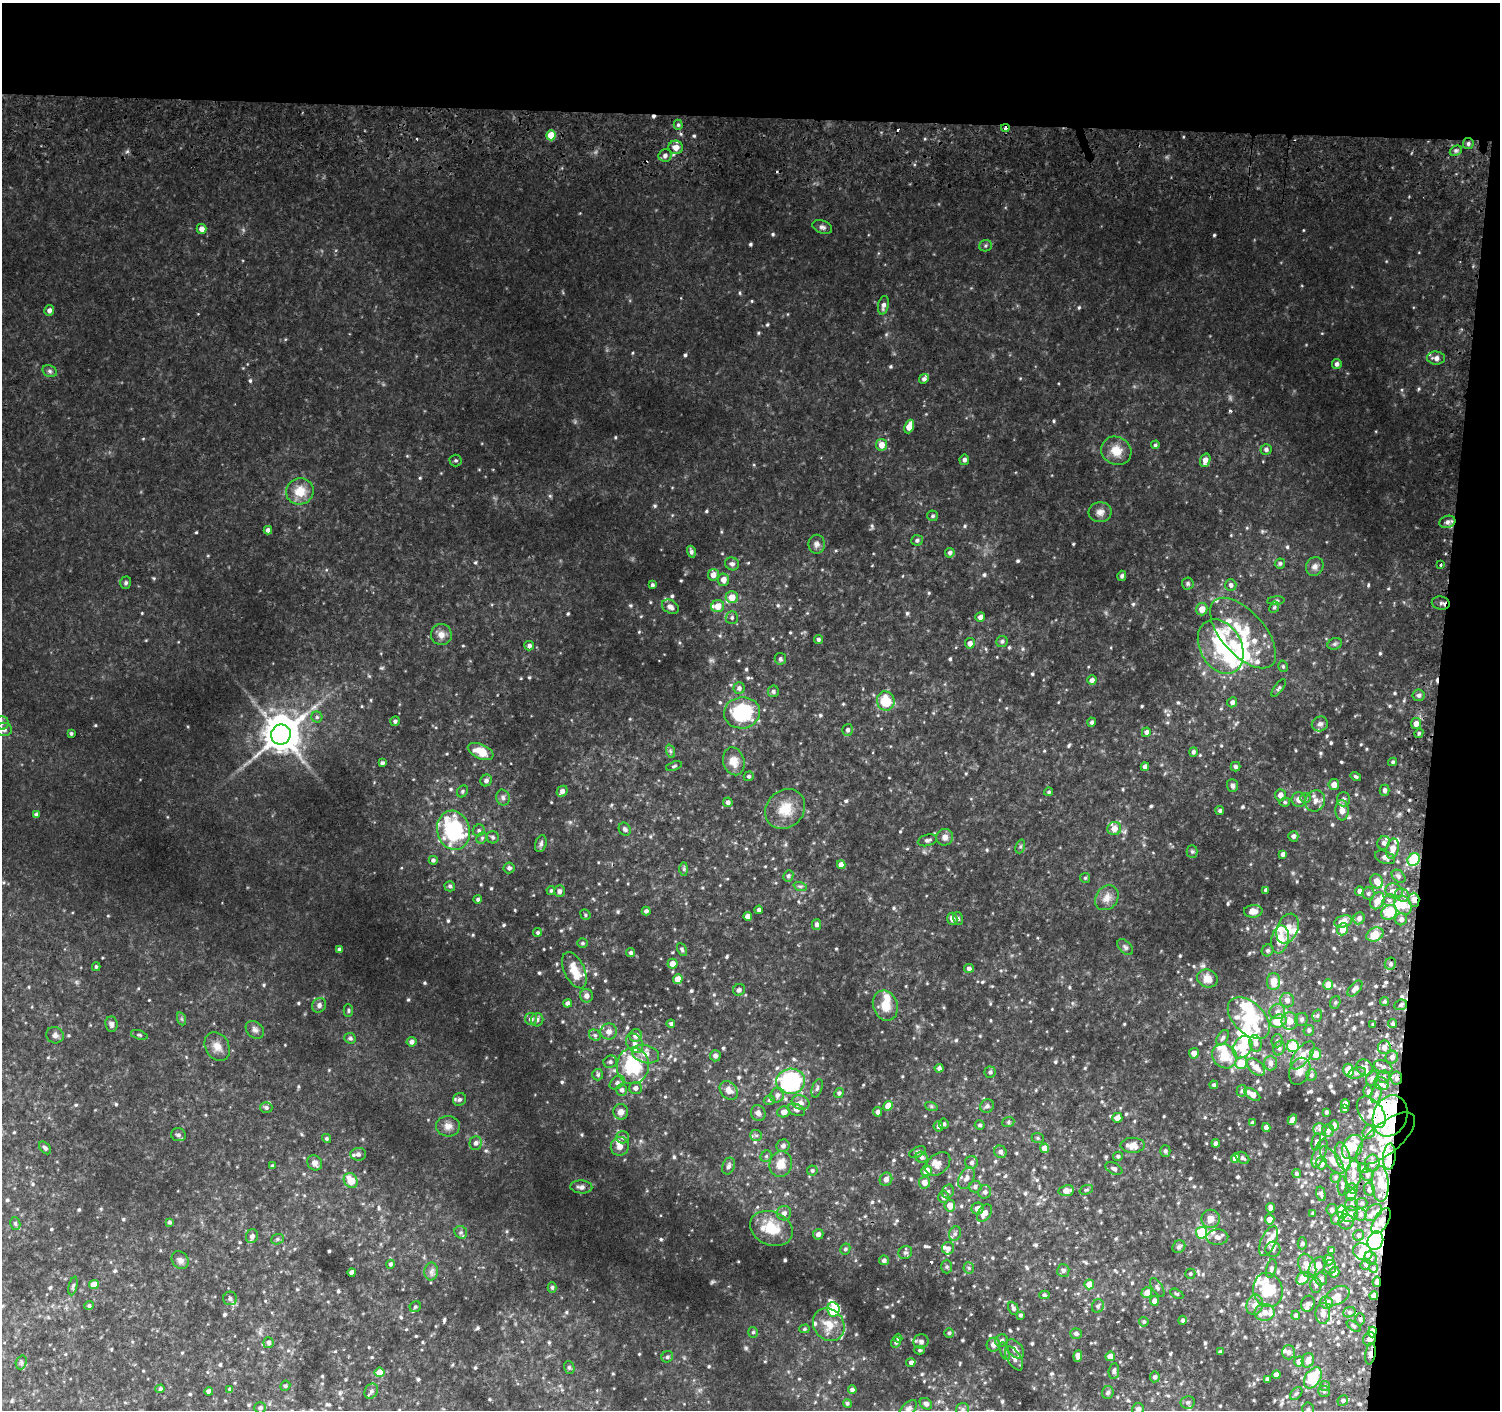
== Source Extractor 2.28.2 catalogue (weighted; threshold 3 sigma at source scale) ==
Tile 3 of 3 x 3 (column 3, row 1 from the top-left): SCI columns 3045-4542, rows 3177-4584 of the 4581 x 4886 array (HDU 1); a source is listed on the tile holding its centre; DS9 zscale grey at full resolution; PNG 1502 x 1412 px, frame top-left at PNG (2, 3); each listed source drawn as its Kron ellipse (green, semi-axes under 4 px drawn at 4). Shown black and unused: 12% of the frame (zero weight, under 2 of 3 exposures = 5% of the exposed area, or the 3 px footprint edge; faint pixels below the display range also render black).
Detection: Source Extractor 2.28.2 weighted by HDU 2 'WHT'; one run over the whole footprint, this tile lists its part. Background 0.0451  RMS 0.0081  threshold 0.0362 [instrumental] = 3 sigma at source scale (4.5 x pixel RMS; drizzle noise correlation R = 1.50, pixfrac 1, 0.0396/0.0396 arcsec/px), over >= 5 px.
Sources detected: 858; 5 inside a brighter object's white glare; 5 cosmic-ray / hot-pixel residue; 1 long thin detection or spike segment (spike, bleed or trail) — neither listed nor drawn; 77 inside a brighter listed object's ellipse — not listed separately; of the other 770, all 500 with FLUX_AUTO >= 1.25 (the completeness limit of this list) listed and drawn (270 fainter detections not listed), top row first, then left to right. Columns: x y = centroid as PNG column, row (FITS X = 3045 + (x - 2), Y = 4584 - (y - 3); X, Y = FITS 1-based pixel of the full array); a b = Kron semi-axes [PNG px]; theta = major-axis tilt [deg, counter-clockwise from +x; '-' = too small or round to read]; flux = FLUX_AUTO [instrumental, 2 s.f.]
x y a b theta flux
678 125 5 4 - 1.3
1005 128 4 3 - 5.9
551 135 5 4 - 17
1468 144 5 5 - 1.9
676 147 7 6 - 5.9
1456 151 6 4 27 1.5
665 155 6 6 - 2.9
822 227 10 6 -20 2.5
201 229 5 5 - 4.3
986 246 6 5 - 1.6
883 305 9 5 78 3.2
49 310 5 5 - 3.2
1436 358 9 6 -5 4.2
1337 364 5 4 - 2.5
50 371 7 5 -22 1.9
924 379 5 4 - 2.2
909 426 7 4 69 7.8
881 445 6 5 - 7.5
1155 445 4 4 - 1.3
1266 449 5 5 - 2.3
1116 451 15 13 -32 11
456 460 6 6 - 1.5
964 460 5 5 - 2.4
1205 460 7 5 72 4.8
300 491 14 13 - 14
1100 512 11 10 - 4.7
933 516 5 5 - 1.5
1447 522 8 6 18 2.9
268 530 4 4 - 2.6
917 540 6 5 - 1.9
817 544 9 8 - 3.2
691 552 6 4 -72 2.3
950 553 5 5 - 2.5
1280 563 5 5 - 1.6
732 564 7 6 - 2.8
1441 565 3 3 - 2.2
1315 566 10 8 59 3.5
713 575 6 5 - 5.6
1122 576 5 4 - 2
723 580 6 5 - 6
126 583 6 5 - 1.4
1188 583 6 6 - 1.7
652 585 4 4 - 1.5
1231 585 6 5 - 2.7
732 597 6 6 - 11
1276 601 9 4 5 1.4
1441 603 9 6 -10 2.8
718 606 6 6 - 9
670 607 9 6 -32 3.8
1274 607 6 4 65 1.3
1202 609 6 5 - 6.5
980 617 5 4 - 3.8
732 618 6 6 - 2
1243 633 43 21 -48 38
441 635 10 10 - 5.4
818 639 4 4 - 1.4
1002 641 6 5 - 1.9
970 643 5 5 - 3.5
1335 644 7 5 21 1.7
529 646 5 4 - 2.7
1221 647 29 21 -62 58
780 659 6 5 - 1.5
1283 666 6 4 -75 1.3
1092 680 5 4 - 3
739 688 5 5 - 2.5
1279 688 10 4 54 1.8
773 691 6 5 - 1.9
1419 695 6 5 - 2.4
886 701 9 8 - 22
1232 702 5 4 - 2.7
742 713 18 15 8 54
317 717 5 5 - 1.6
395 721 5 4 - 1.9
1092 722 4 4 - 2
2 723 7 6 - 2.7
1320 724 8 7 - 2.5
1416 724 5 5 - 5.4
4 729 8 6 -8 3
848 730 6 5 - 2
1146 732 5 4 - 2.7
71 733 3 3 - 1.3
1419 733 5 4 - 1.3
281 734 10 9 - 2100
481 751 14 7 -24 14
670 751 7 4 -71 1.3
1193 752 5 4 - 1.8
734 761 14 10 -75 9.2
1393 762 4 4 - 1.3
382 763 4 4 - 1.9
674 766 8 4 19 1.3
1145 767 4 4 - 3
1235 767 5 4 - 2
749 776 5 4 - 1.5
1356 777 5 4 - 1.4
486 780 6 5 - 2.9
1334 785 5 5 - 5.5
1232 786 6 5 - 2.7
1384 790 5 5 - 2.3
462 791 6 5 - 1.4
562 791 6 4 46 3.3
1049 792 4 4 - 1.3
1280 795 6 5 - 4.4
503 798 8 6 -75 2.5
1305 798 5 5 - 1.4
1344 799 7 6 - 2.6
1299 800 7 7 - 5
1315 801 11 9 62 5.2
728 802 5 4 - 2.6
1285 802 5 4 - 1.4
785 809 21 18 45 17
1220 810 4 4 - 1.6
1342 810 10 6 -87 7.9
36 814 4 4 - 2
1114 828 7 6 - 6.2
625 829 7 5 -57 2
454 830 20 16 -74 83
479 830 6 5 - 1.7
1293 836 5 5 - 2.4
493 837 6 6 - 1.8
945 837 8 8 - 4.4
482 838 6 5 - 1.4
927 840 10 5 16 2.1
1384 843 7 6 - 2.2
541 844 8 5 73 2.4
1020 846 7 4 70 1.4
1392 849 10 6 76 7.1
1192 851 6 5 - 1.4
1283 854 4 3 - 2.7
1385 857 10 6 -20 3.4
1414 859 7 5 53 41
433 860 4 4 - 2
841 865 4 4 - 5.6
509 868 5 5 - 2.2
684 869 7 4 -90 1.6
788 876 6 5 - 1.8
1399 876 8 5 -41 2.1
1085 878 5 5 - 1.3
1377 881 7 6 - 6.7
450 886 5 5 - 1.7
800 886 7 4 -18 1.5
1266 890 4 3 - 2.3
551 891 4 4 - 1.4
559 891 5 5 - 2.9
1359 891 5 4 - 2.9
1394 891 9 7 -28 4.3
1368 893 6 6 - 1.8
1402 895 7 6 - 2.9
1107 898 13 11 53 6.5
478 899 4 4 - 1.5
1389 900 7 5 19 2.4
1414 900 7 5 -88 5.3
1377 901 9 6 61 7.7
1403 905 10 8 -56 14
759 910 4 4 - 2.1
646 911 4 4 - 2.1
1253 911 9 6 3 4.9
1389 912 8 7 - 18
585 915 5 4 - 1.3
748 916 4 4 - 4.5
1359 918 6 5 - 3.5
952 919 6 5 - 3.8
958 919 6 5 - 1.5
1401 919 6 6 - 3.2
1343 921 9 6 16 9.7
817 924 5 4 - 2.5
1287 928 15 10 67 9.6
1342 929 6 5 - 7.2
538 932 4 4 - 1.3
1375 935 9 6 25 13
1280 939 14 8 79 13
582 943 5 5 - 1.3
1125 947 9 6 -46 2
339 949 4 3 - 1.5
682 949 7 4 -63 1.3
1268 950 6 5 - 1.8
631 953 5 4 - 1.9
672 964 5 5 - 6.6
1390 964 6 5 - 2.1
96 967 4 3 - 1.3
969 968 5 4 - 2.7
574 970 19 10 -65 13
1207 978 10 9 - 7.2
678 979 5 4 - 9.5
1274 981 8 6 90 11
1328 985 5 5 - 9.9
1355 989 9 5 48 3.2
739 990 6 5 - 2.5
586 996 7 6 - 4
1287 1000 7 7 - 3.9
1385 1001 4 4 - 1.4
1335 1002 6 5 - 1.5
568 1003 4 4 - 2.9
319 1005 8 6 55 2.8
1401 1005 6 5 - 1.7
885 1006 15 12 -70 12
348 1011 6 4 -90 1.3
1277 1012 8 7 - 4.3
1317 1016 6 4 73 1.4
1249 1018 25 15 -44 38
182 1019 6 4 -71 1.3
531 1019 6 6 - 3.4
1301 1019 7 6 - 2.3
537 1020 6 6 - 2.3
1279 1021 8 6 19 20
1290 1021 8 8 - 7.6
111 1024 7 6 - 2.5
671 1024 4 4 - 1.7
1373 1024 3 3 - 1.3
1393 1024 4 4 - 1.9
255 1030 10 7 -42 3.1
1309 1030 6 5 - 1.7
609 1031 8 8 - 5
55 1035 9 8 - 3
139 1035 8 4 -18 1.4
595 1035 6 5 - 1.6
636 1035 6 6 - 4.7
350 1038 6 5 - 1.8
1223 1038 8 5 57 2.4
1277 1041 7 5 75 1.8
412 1042 5 5 - 3
634 1043 10 8 -57 4.3
1256 1043 8 6 -75 3.5
1293 1046 6 6 - 29
217 1047 15 11 -60 7
1242 1047 12 9 58 27
1384 1047 7 6 - 4.4
1279 1048 7 5 69 2
1194 1053 5 5 - 4.3
646 1054 14 9 -16 6.8
1315 1054 6 5 - 7.8
1303 1055 17 7 52 9.7
715 1056 5 5 - 2.8
1224 1056 13 11 -41 16
1392 1057 6 6 - 3
610 1062 7 6 - 2.1
1241 1063 6 6 - 15
1270 1063 7 6 - 3.4
633 1066 18 16 84 48
1256 1067 10 6 -43 6.3
1365 1067 9 7 -43 4.2
1383 1067 9 6 -22 3.6
939 1068 4 4 - 2.4
1348 1070 6 5 - 17
1300 1071 14 10 68 5.2
990 1072 5 5 - 1.8
1357 1073 9 5 16 2.4
598 1075 6 5 - 1.6
1311 1075 6 5 - 1.9
1384 1077 6 6 - 2.6
1372 1078 8 6 71 2.3
1396 1078 6 6 - 3
791 1081 14 12 6 120
617 1083 8 5 38 2.3
1381 1083 7 6 - 3.5
1214 1085 4 4 - 1.6
635 1088 6 6 - 2.9
817 1088 10 5 72 1.7
622 1090 6 5 - 2.3
729 1090 10 8 -50 6
1242 1091 6 5 - 1.7
1368 1091 6 4 87 1.6
839 1093 5 4 - 1.8
1252 1094 9 5 -34 6.8
1376 1094 9 5 74 2.9
777 1095 7 6 - 3.2
459 1099 7 6 - 2.1
769 1100 6 4 17 1.4
801 1102 9 7 -21 3.7
1345 1104 5 4 - 4.9
888 1106 5 4 - 10
931 1106 6 4 -19 1.4
987 1106 7 6 - 2.6
266 1108 6 5 - 1.8
1345 1108 4 3 - 1.6
796 1110 9 5 -22 2.4
621 1112 8 7 - 4.7
784 1112 6 5 - 4.9
878 1112 4 4 - 3.1
1326 1112 3 3 - 1.3
1371 1112 18 11 -51 9.6
758 1113 8 7 - 2.8
1390 1116 21 16 68 180
1117 1118 5 5 - 4.3
1292 1120 5 4 - 4.3
1008 1122 6 5 - 1.3
1252 1123 4 3 - 2.1
944 1124 5 5 - 1.6
980 1125 5 4 - 1.6
1334 1125 5 4 - 2.6
448 1126 12 10 -1 5.3
938 1126 5 5 - 2.6
1266 1128 4 4 - 3.5
1320 1129 6 5 - 2
1328 1131 6 6 - 2.4
1369 1132 7 6 - 3.3
178 1135 7 6 - 2.4
756 1135 6 5 - 1.6
623 1137 6 6 - 2
326 1138 5 4 - 1.3
1038 1138 6 5 - 1.3
1386 1138 36 15 40 45
1316 1142 9 4 79 1.8
475 1143 7 6 - 2.7
1216 1143 4 4 - 1.9
1133 1145 12 7 1 7
620 1146 9 9 - 4.8
783 1146 6 6 - 2.6
1352 1147 13 9 60 14
45 1148 7 4 -48 1.8
1044 1148 5 4 - 6.5
1165 1151 6 5 - 1.6
917 1152 9 5 25 2.1
1000 1152 6 6 - 2.9
1320 1153 15 6 68 3
358 1154 8 6 6 2.3
766 1156 6 5 - 1.5
1118 1156 5 4 - 1.6
1343 1156 14 7 -74 5.6
922 1157 6 5 - 2.1
1389 1157 13 6 86 8.9
1236 1158 5 4 - 7.5
1242 1158 7 5 -35 2
1332 1160 17 7 -51 6.3
971 1162 6 6 - 2.6
315 1163 8 7 - 4.3
1321 1163 6 6 - 4.1
1372 1163 9 7 80 3.9
781 1164 13 11 75 10
938 1164 14 9 41 6.3
272 1166 4 3 - 1.3
728 1166 9 6 69 2.6
1363 1168 5 5 - 2.1
1114 1169 9 5 -27 2.7
812 1170 5 5 - 1.4
927 1171 5 5 - 10
1296 1173 5 4 - 1.3
1353 1174 14 7 85 6.5
1367 1175 6 6 - 2.3
1336 1177 5 5 - 1.4
966 1178 12 7 63 4.4
886 1179 7 6 - 3.9
351 1180 8 6 -55 12
924 1182 6 5 - 5.8
1380 1184 18 8 -88 15
1342 1186 9 4 89 1.7
581 1187 11 6 -4 3.8
975 1187 6 6 - 2.3
1353 1189 5 4 - 1.6
1369 1189 6 5 - 2.1
1086 1190 7 4 19 1.3
948 1191 7 5 74 1.8
1066 1191 8 5 8 5.9
985 1192 7 6 - 2.5
1321 1194 7 4 -76 1.7
1351 1195 6 5 - 16
943 1197 6 5 - 2.7
1361 1203 6 5 - 1.6
1351 1204 6 6 - 2.3
950 1206 5 5 - 7.8
1270 1208 5 4 - 2.9
978 1209 6 5 - 5.3
1332 1210 5 5 - 1.9
1342 1212 7 5 -80 28
1373 1212 10 6 45 4.3
784 1213 7 7 - 3.3
984 1213 9 6 56 5.5
1313 1213 3 3 - 1.3
1350 1214 9 7 38 4.7
1361 1214 6 6 - 2.5
1337 1218 7 6 - 3.1
1211 1219 9 9 - 6.3
1270 1219 5 4 - 5.9
1381 1221 14 7 59 7.3
169 1222 4 4 - 1.6
1346 1222 7 7 - 3
15 1223 6 5 - 1.5
771 1228 22 16 -23 23
461 1232 7 6 - 2
1201 1233 6 6 - 39
818 1234 5 5 - 3.1
955 1234 7 6 - 2.1
1358 1235 5 5 - 2.2
252 1236 7 6 - 3.5
1217 1237 11 7 2 4.2
277 1239 6 5 - 1.3
1268 1241 16 7 65 5.6
1375 1241 9 7 65 250
1302 1243 6 4 90 1.3
1179 1247 7 5 42 1.9
948 1248 6 6 - 2.5
845 1249 5 5 - 1.5
1273 1249 7 7 - 2.4
1332 1251 4 4 - 3.3
1363 1252 10 8 -28 18
905 1253 7 6 - 2
1371 1258 7 5 -53 2.2
180 1260 9 8 - 3.3
884 1260 5 5 - 2.4
1328 1260 5 5 - 4.3
390 1264 4 4 - 1.5
1366 1265 5 4 - 1.5
1307 1266 13 8 -66 8.6
1317 1266 11 7 50 8.1
947 1267 7 5 -89 1.5
1330 1267 7 6 - 2
969 1268 6 5 - 1.5
1271 1268 9 5 77 2
1373 1268 5 4 - 1.4
1063 1271 6 6 - 2.1
352 1272 4 4 - 4.1
431 1272 9 6 88 2.8
1334 1272 5 5 - 5
1190 1274 5 5 - 1.3
1303 1278 7 5 45 12
1321 1279 6 6 - 2.8
1377 1282 5 4 - 4.3
94 1284 5 4 - 9.3
1089 1284 5 5 - 10
1316 1285 7 5 -87 1.9
73 1286 9 4 77 1.6
552 1287 5 4 - 1.5
1157 1287 10 5 -57 2.4
1268 1290 17 15 -77 32
1147 1293 5 5 - 6.1
1177 1294 7 4 -29 1.3
1044 1295 5 4 - 1.7
1337 1296 13 8 30 6.4
1374 1296 4 4 - 5.4
230 1298 7 6 - 2.5
1154 1301 5 4 - 4.3
1326 1303 7 6 - 8.4
1308 1304 8 6 72 2.6
1255 1305 10 8 72 3.9
89 1306 5 4 - 1.5
1098 1306 7 6 - 1.7
415 1307 6 5 - 1.6
1013 1308 7 5 -63 2.1
833 1309 7 6 - 60
1265 1312 10 8 3 6.4
1349 1312 6 5 - 1.9
1323 1313 10 7 -90 5.5
1020 1315 4 4 - 1.5
1296 1315 4 4 - 1.9
1360 1319 6 5 - 1.5
1182 1320 4 4 - 1.9
1144 1322 5 4 - 1.3
829 1325 17 15 -50 14
1354 1326 8 3 -34 1.3
804 1329 5 4 - 1.3
753 1332 5 4 - 1.3
1372 1332 5 3 - 16
949 1333 5 4 - 1.3
1076 1334 5 5 - 2.1
898 1338 4 4 - 1.6
1369 1339 7 6 - 5.6
921 1341 7 7 - 2.2
1002 1341 6 6 - 2.4
896 1342 5 4 - 1.3
269 1343 5 5 - 2.2
993 1345 7 6 - 4.8
1015 1349 11 7 -48 4.8
920 1350 5 4 - 1.3
1005 1351 9 4 -72 1.7
1220 1352 4 4 - 2
1288 1352 7 6 - 3
1370 1354 11 5 80 3.2
1078 1356 6 4 84 5
1110 1356 5 4 - 6.1
667 1357 6 5 - 1.9
1014 1358 13 6 -58 4
1308 1360 7 6 - 5.6
1299 1361 5 5 - 5.7
21 1362 7 5 72 1.5
911 1362 4 4 - 2.1
569 1367 6 5 - 1.5
1114 1371 8 5 84 2.1
380 1372 5 4 - 10
1276 1375 4 4 - 2.8
1155 1377 5 5 - 2.3
1313 1378 11 7 56 30
1267 1379 4 3 - 2
285 1386 5 5 - 1.4
1325 1386 5 5 - 1.3
160 1389 5 4 - 1.4
230 1389 4 4 - 1.9
852 1390 4 4 - 2.6
209 1391 4 4 - 2.9
371 1391 8 6 58 2.1
1324 1391 6 5 - 1.3
1108 1393 6 6 - 1.9
1296 1394 7 5 48 1.5
1343 1400 5 5 - 1.8
1188 1402 7 6 - 1.9
847 1403 5 4 - 1.5
926 1404 7 5 -37 2.3
260 1408 6 5 - 2.2
908 1409 10 6 43 2.6
963 1409 6 6 - 1.9
1138 1409 6 6 - 2.4
1308 1409 7 5 86 1.9
Overlapping masked pixels (flux is a lower limit): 14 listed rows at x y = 1005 128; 1414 900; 1396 1078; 1371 1112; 1390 1116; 1386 1138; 1389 1157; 1381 1221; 1375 1241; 1377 1282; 1374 1296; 1372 1332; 1369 1339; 1370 1354
Isophote crosses this tile's border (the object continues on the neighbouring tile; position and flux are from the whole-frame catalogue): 5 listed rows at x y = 2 723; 908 1409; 963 1409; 1138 1409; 1308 1409
Unlisted compact peaks at least as high as the median listed source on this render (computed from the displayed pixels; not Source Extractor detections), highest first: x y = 473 935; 127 151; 515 910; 639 632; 632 353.